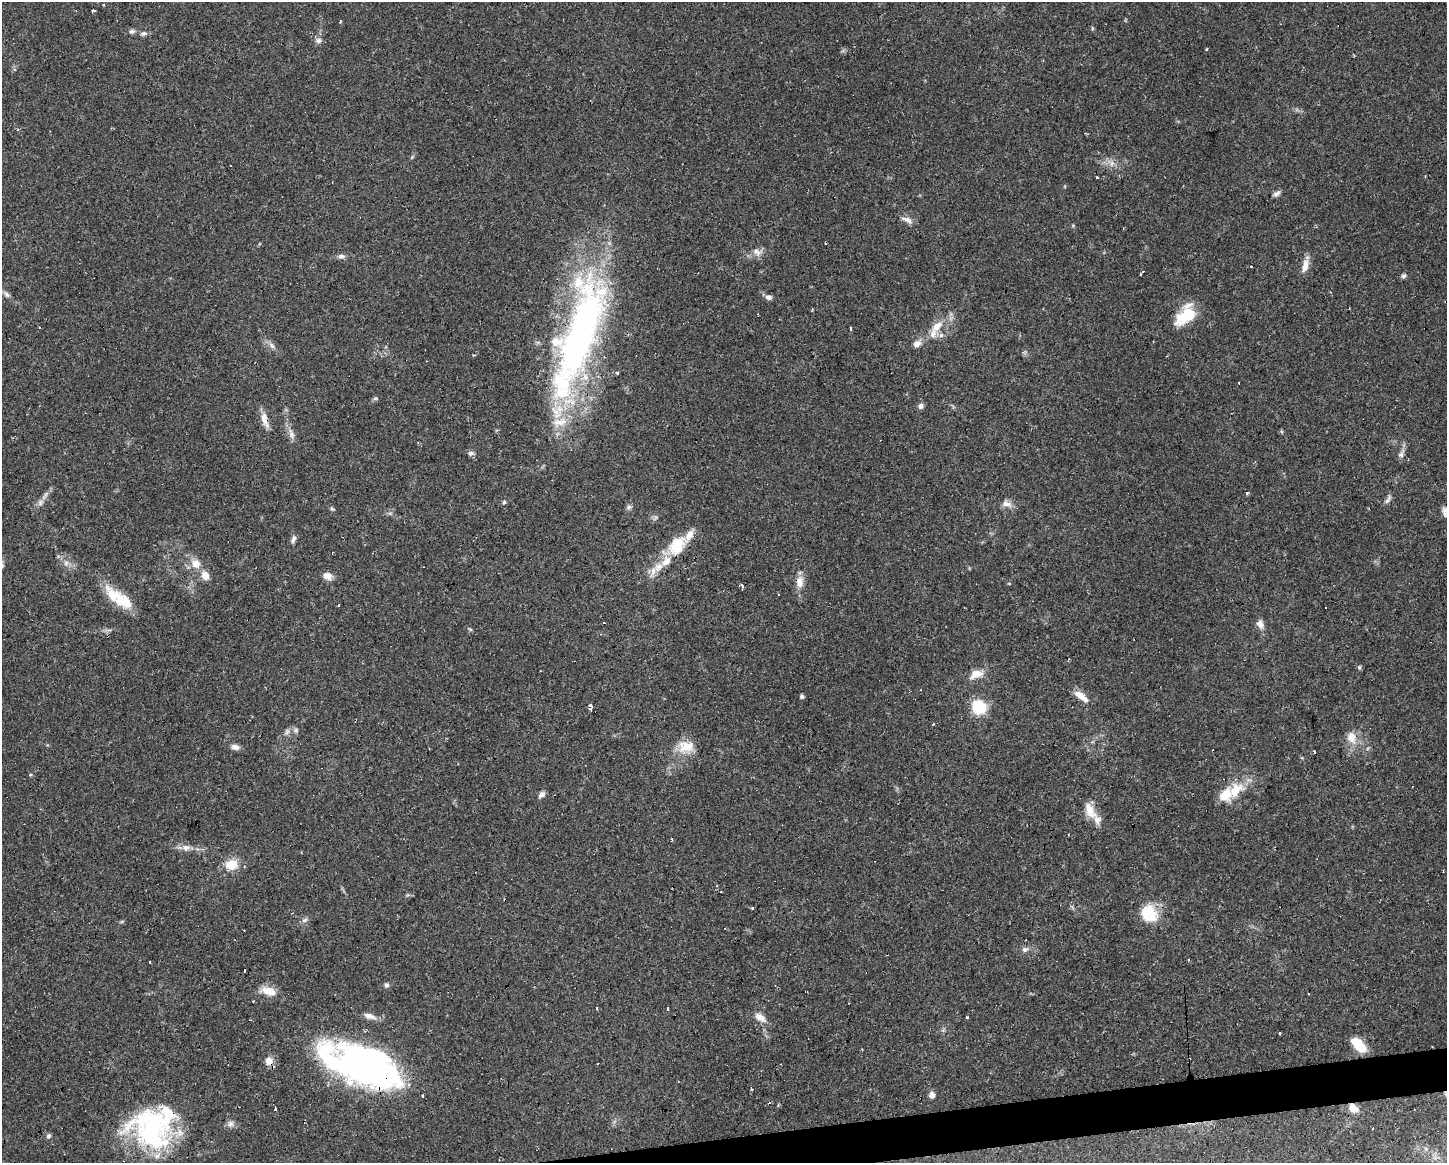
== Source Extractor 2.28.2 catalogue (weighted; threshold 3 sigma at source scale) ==
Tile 5 of 3 x 4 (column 2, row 2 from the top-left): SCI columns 1497-2941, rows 2321-3481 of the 4396 x 4641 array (HDU 1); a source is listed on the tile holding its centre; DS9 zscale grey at full resolution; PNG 1449 x 1165 px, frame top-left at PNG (2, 2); no overlay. Shown black and unused: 2% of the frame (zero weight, under 2 of 3 exposures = <1% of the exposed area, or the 3 px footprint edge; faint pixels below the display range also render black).
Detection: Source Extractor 2.28.2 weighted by HDU 2 'WHT'; one run over the whole footprint, this tile lists its part. Background 0.0625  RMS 0.0054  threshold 0.0244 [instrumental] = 3 sigma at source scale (4.5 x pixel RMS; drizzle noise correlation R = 1.50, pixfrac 1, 0.0396/0.0396 arcsec/px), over >= 5 px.
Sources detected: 140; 3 inside a brighter object's white glare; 23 cosmic-ray / hot-pixel residue — not listed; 13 inside a brighter listed object's ellipse — not listed separately; the other 101 listed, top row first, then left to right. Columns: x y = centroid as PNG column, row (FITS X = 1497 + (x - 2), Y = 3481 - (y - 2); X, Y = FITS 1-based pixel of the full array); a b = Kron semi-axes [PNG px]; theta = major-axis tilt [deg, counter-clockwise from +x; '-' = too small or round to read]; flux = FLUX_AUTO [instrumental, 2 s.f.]
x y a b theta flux
93 11 4 3 - 1.4
340 21 4 3 - 0.65
1092 28 6 4 -73 0.64
132 31 8 6 11 1.5
143 33 10 6 11 1.7
318 41 9 8 - 2.1
18 129 5 4 - 0.86
1086 133 4 2 - 0.51
1112 163 10 6 83 2.4
230 165 3 2 - 0.38
1097 177 3 3 - 2.4
1277 193 11 6 33 1.8
907 220 17 6 -23 2.9
757 252 14 10 -11 3.9
341 256 9 7 -3 1.9
1305 266 17 8 78 4.7
1141 274 3 3 - 1.1
1404 276 7 6 - 1.2
6 294 10 6 -57 1.9
768 297 9 7 -8 1.9
1189 314 28 16 48 17
936 326 19 10 48 7.5
850 329 3 3 - 3.4
581 333 147 42 75 250
917 344 10 8 27 3.2
272 345 10 6 -50 2.3
617 373 3 3 - 1.2
1239 383 3 2 - 0.67
375 398 6 4 1 0.86
921 406 8 6 77 1.7
265 420 23 8 -73 5
291 434 16 7 -70 3.4
471 453 8 6 20 1.4
1401 454 13 7 64 2.5
1247 493 4 4 - 0.66
45 495 16 4 56 2.6
1387 501 9 5 31 1.7
504 502 5 5 - 0.8
1007 504 15 8 -23 3.5
629 507 8 6 17 1.3
332 509 7 4 -52 0.9
656 517 8 5 52 1.3
293 539 11 5 69 1.8
677 546 28 18 52 18
66 563 7 6 - 1.7
196 564 13 11 -51 6.5
658 567 16 11 41 7.4
205 575 11 9 -67 4.7
327 576 10 8 -12 4.3
800 582 16 10 -89 5.4
1009 584 5 3 - 0.46
742 586 3 3 - 10
778 594 3 3 - 1.1
113 596 29 18 -53 15
338 604 3 3 - 1.4
1260 624 11 9 -57 3.1
470 629 6 4 -18 0.65
1359 667 6 5 - 0.81
976 674 17 9 22 6.7
802 696 4 4 - 1.3
1081 696 19 7 -38 6.2
590 706 6 3 -89 2
979 707 7 6 - 91
296 730 7 6 - 1.3
287 732 10 5 65 1.7
1351 737 18 12 -73 6.8
235 747 10 7 -13 2.5
686 747 22 16 10 11
1235 791 29 15 52 15
541 795 9 6 41 2
1090 810 24 11 -63 8
671 839 3 2 - 0.74
186 848 12 9 -7 3.3
231 864 16 12 5 9.5
753 908 3 3 - 1.9
1149 914 22 19 -52 16
304 920 9 6 27 1.5
244 930 2 2 - 0.54
1024 949 7 7 - 1.7
1188 959 3 3 - 1
245 971 3 2 - 0.87
386 985 7 6 - 1.3
268 991 22 10 -15 7.3
596 1008 3 2 - 0.83
667 1009 4 3 - 3.9
369 1016 16 7 -16 3.9
760 1017 15 8 -34 4.7
966 1017 3 3 - 1.2
1280 1033 3 3 - 1.3
1357 1043 11 8 -53 15
269 1061 11 10 - 4.7
598 1064 3 3 - 0.76
368 1070 84 31 -20 220
751 1089 3 2 - 0.63
932 1095 7 6 - 2.9
1353 1108 12 9 -51 5.1
275 1109 3 3 - 1.6
230 1124 9 8 - 2.2
152 1129 53 44 -19 79
48 1136 7 6 - 1.2
1426 1149 6 5 - 1.2
Overlapping masked pixels (flux is a lower limit): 6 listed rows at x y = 581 333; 265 420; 269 1061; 368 1070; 1353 1108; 152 1129